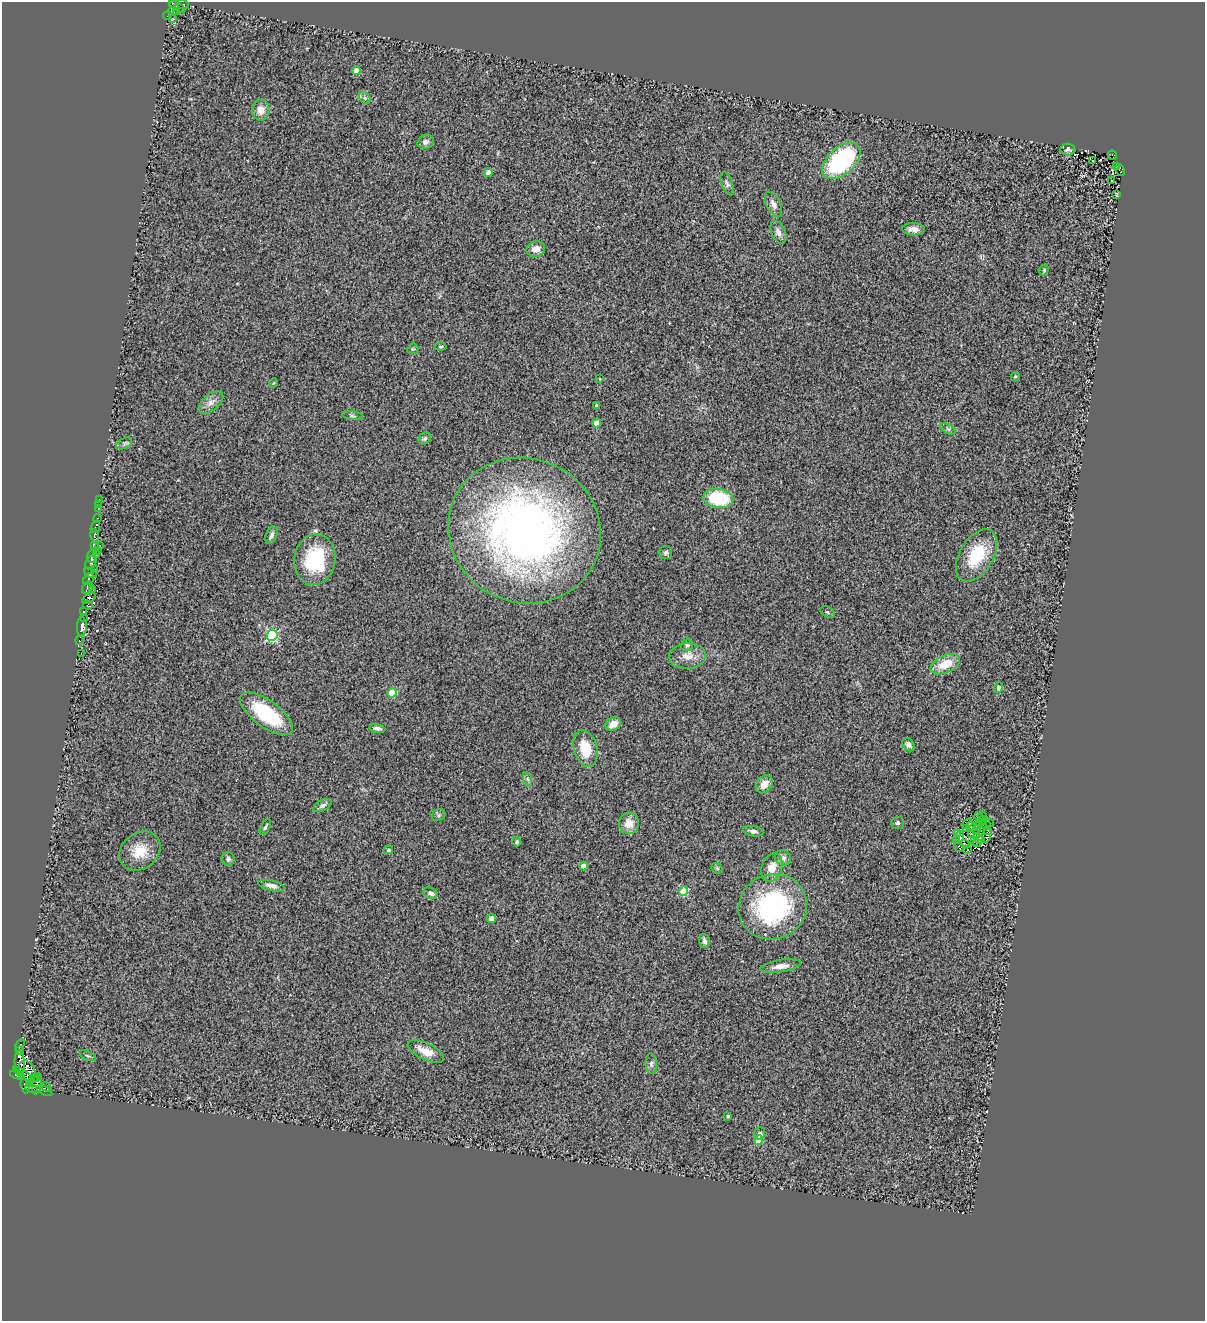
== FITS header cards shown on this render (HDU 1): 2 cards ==
NAXIS1  =                 1203
NAXIS2  =                 1319

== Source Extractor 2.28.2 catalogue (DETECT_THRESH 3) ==
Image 1203 x 1319 px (HDU 1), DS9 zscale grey, 1 PNG px = 1 image px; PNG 1207 x 1323 px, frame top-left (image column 1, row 1319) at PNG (2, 2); each listed source drawn as its Kron ellipse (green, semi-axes under 4 px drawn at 4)
Background 0.453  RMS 0.23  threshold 0.691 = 3 sigma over >= 5 px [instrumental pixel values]
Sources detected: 151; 5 with non-positive FLUX_AUTO (blend fragments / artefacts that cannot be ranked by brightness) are neither listed nor drawn; the other 146 listed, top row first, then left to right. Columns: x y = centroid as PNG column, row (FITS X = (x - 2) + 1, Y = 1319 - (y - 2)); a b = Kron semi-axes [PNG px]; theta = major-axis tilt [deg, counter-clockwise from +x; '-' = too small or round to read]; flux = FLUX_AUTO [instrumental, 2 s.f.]
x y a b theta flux
172 3 3 2 - 47
183 4 6 2 -20 36
178 7 8 4 -33 5.8
173 11 5 4 - 84
177 11 4 3 - 85
168 16 4 2 - 13
172 18 3 2 - 26
356 70 4 4 - 140
365 98 6 5 - 34
261 110 10 9 - 150
426 142 8 7 - 59
1068 150 7 6 - 36
1113 155 5 3 - 110
1092 160 3 3 - 22
841 161 22 13 43 2200
1116 167 2 2 - 12
1120 170 6 3 -65 56
488 173 4 4 - 140
1112 181 3 2 - 14
727 184 12 5 -70 44
1116 194 4 2 - 11
773 204 14 7 -64 80
913 229 11 6 -3 110
778 232 12 7 -66 79
536 249 9 7 14 140
1044 270 6 4 74 23
440 347 6 3 0 15
413 349 6 5 - 22
1015 377 4 3 - 12
600 379 3 2 - 9.9
273 383 4 3 - 12
211 402 15 8 41 110
597 406 4 3 - 42
353 416 11 4 -8 32
597 423 4 4 - 140
948 429 8 3 -31 26
425 438 6 5 - 28
124 443 8 5 27 36
718 498 15 9 -9 950
99 499 3 2 - 16
99 504 2 2 - 9.4
98 509 3 2 - 20
97 518 4 3 - 160
95 527 6 3 68 67
524 531 77 72 -25 9000
94 535 6 3 -78 890
271 535 9 5 68 48
100 545 3 2 - 28
94 546 4 4 - 730
97 551 3 2 - 35
666 552 6 6 - 34
96 554 3 2 - 82
976 555 29 16 59 650
92 556 6 4 -89 970
315 560 25 20 82 910
91 562 7 5 60 1100
94 570 3 2 - 65
90 573 7 4 -25 310
89 579 6 5 - 500
88 588 7 5 49 490
93 590 3 2 - 31
89 599 7 4 34 180
88 605 5 3 - 130
83 612 3 3 - 11
827 612 8 5 -28 26
84 619 3 2 - 110
82 627 9 5 88 1100
272 635 5 5 - 1600
79 640 4 3 - 77
687 645 6 5 - 33
81 653 2 2 - 15
688 656 18 12 3 180
945 664 15 9 24 310
998 688 5 4 - 28
392 693 5 4 - 450
266 714 31 13 -36 1100
613 724 8 6 35 140
377 728 8 4 -10 45
908 745 7 5 -53 52
585 748 19 11 -74 420
528 779 7 4 -70 30
764 784 10 7 51 140
323 805 10 5 28 51
439 815 7 5 23 33
982 816 4 2 - 7.3
979 817 5 3 - 40
983 820 4 2 - 3.6
979 822 3 3 - 12
629 823 10 10 - 170
898 823 6 6 - 35
989 823 5 2 - 27
967 824 6 3 36 14
986 824 5 2 - 12
970 826 5 3 - 37
979 826 3 3 - 19
265 827 9 3 62 26
966 828 4 3 - 2.5
976 830 3 2 - 27
988 830 2 2 - 11
753 831 10 5 -10 48
958 833 3 2 - 20
974 834 6 4 -1 9.1
987 836 7 3 73 27
960 837 5 3 - 19
979 839 6 4 -29 43
957 841 3 2 - 29
974 841 2 2 - 7.8
517 842 5 4 - 25
977 843 4 2 - 19
965 844 4 2 - 6.8
959 847 5 3 - 44
388 850 5 4 - 22
968 850 3 2 - 14
140 851 22 18 38 350
783 858 8 7 - 63
228 859 7 6 - 46
584 866 4 4 - 150
717 868 6 5 - 20
772 868 15 10 70 190
271 886 13 5 -13 79
684 891 5 4 - 500
430 893 8 5 -24 46
773 907 35 32 27 2200
492 919 4 4 - 160
704 941 7 5 -74 46
780 966 21 6 9 130
20 1045 7 3 63 200
19 1051 3 2 - 96
426 1051 20 8 -26 200
87 1056 9 2 -21 19
20 1063 12 5 -86 610
651 1064 10 5 -86 44
27 1071 11 7 -61 1200
22 1074 11 4 -35 660
17 1075 7 3 -17 480
33 1078 3 2 - 74
37 1078 3 2 - 140
29 1083 3 3 - 150
37 1084 10 5 80 360
25 1086 7 4 -73 400
46 1087 5 3 - 260
31 1088 7 2 -23 88
45 1091 8 4 -28 1000
728 1116 3 3 - 22
760 1133 6 5 - 37
759 1140 5 4 - 450
At the frame edge (FLAGS 8, measured only in part): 1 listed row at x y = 172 3
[5 non-positive-flux detections neither listed nor drawn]